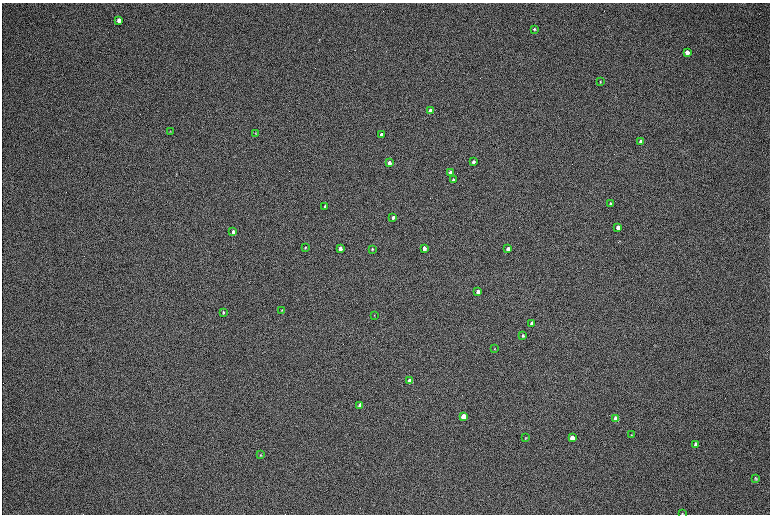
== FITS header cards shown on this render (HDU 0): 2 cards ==
NAXIS1  =                 1536 / length of data axis 1
NAXIS2  =                 1024 / length of data axis 2

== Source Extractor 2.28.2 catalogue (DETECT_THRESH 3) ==
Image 1536 x 1024 px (HDU 0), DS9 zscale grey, zoomed out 1/2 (1 PNG px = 2 x 2 image px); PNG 772 x 516 px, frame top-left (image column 1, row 1023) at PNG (2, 3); each listed source drawn as its Kron ellipse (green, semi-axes under 4 px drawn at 4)
Background 169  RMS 20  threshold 60.1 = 3 sigma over >= 5 px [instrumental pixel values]
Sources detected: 42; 1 cannot appear on this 1/2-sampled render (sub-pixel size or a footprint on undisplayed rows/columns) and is neither listed nor drawn; the other 41 listed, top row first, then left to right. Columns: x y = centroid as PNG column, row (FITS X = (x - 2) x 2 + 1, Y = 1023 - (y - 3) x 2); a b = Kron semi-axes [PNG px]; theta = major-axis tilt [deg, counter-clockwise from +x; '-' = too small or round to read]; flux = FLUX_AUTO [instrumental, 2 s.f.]
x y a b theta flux
119 20 4 3 - 21000
534 29 3 3 - 5400
687 53 4 3 - 23000
600 82 3 3 - 2900
430 111 3 3 - 56000
170 131 4 3 - 2700
255 133 3 2 - 1700
381 135 3 3 - 27000
641 141 4 3 - 30000
473 162 3 3 - 14000
389 163 3 3 - 46000
450 172 3 3 - 32000
453 180 3 3 - 6500
610 204 3 3 - 8900
325 207 3 3 - 24000
393 217 3 3 - 16000
618 227 3 3 - 25000
233 232 3 3 - 19000
305 247 3 2 - 3300
424 248 3 3 - 34000
340 249 3 3 - 46000
372 249 2 2 - 4000
508 249 3 3 - 42000
478 292 3 3 - 41000
282 310 3 3 - 3100
223 312 3 2 - 4000
374 315 3 2 - 2300
532 323 3 3 - 19000
523 336 3 3 - 5900
494 349 3 2 - 1900
410 381 3 3 - 120000
360 405 3 3 - 70000
463 417 4 3 - 170000
616 419 4 3 - 110000
631 435 4 3 - 3100
526 438 3 3 - 2900
572 438 4 3 - 84000
695 444 4 3 - 12000
261 455 4 3 - 3200
756 478 4 4 - 4700
682 513 3 3 - 2300
At the frame edge (FLAGS 8, measured only in part): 1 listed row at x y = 682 513
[1 sub-pixel or undisplayed-footprint detection neither listed nor drawn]